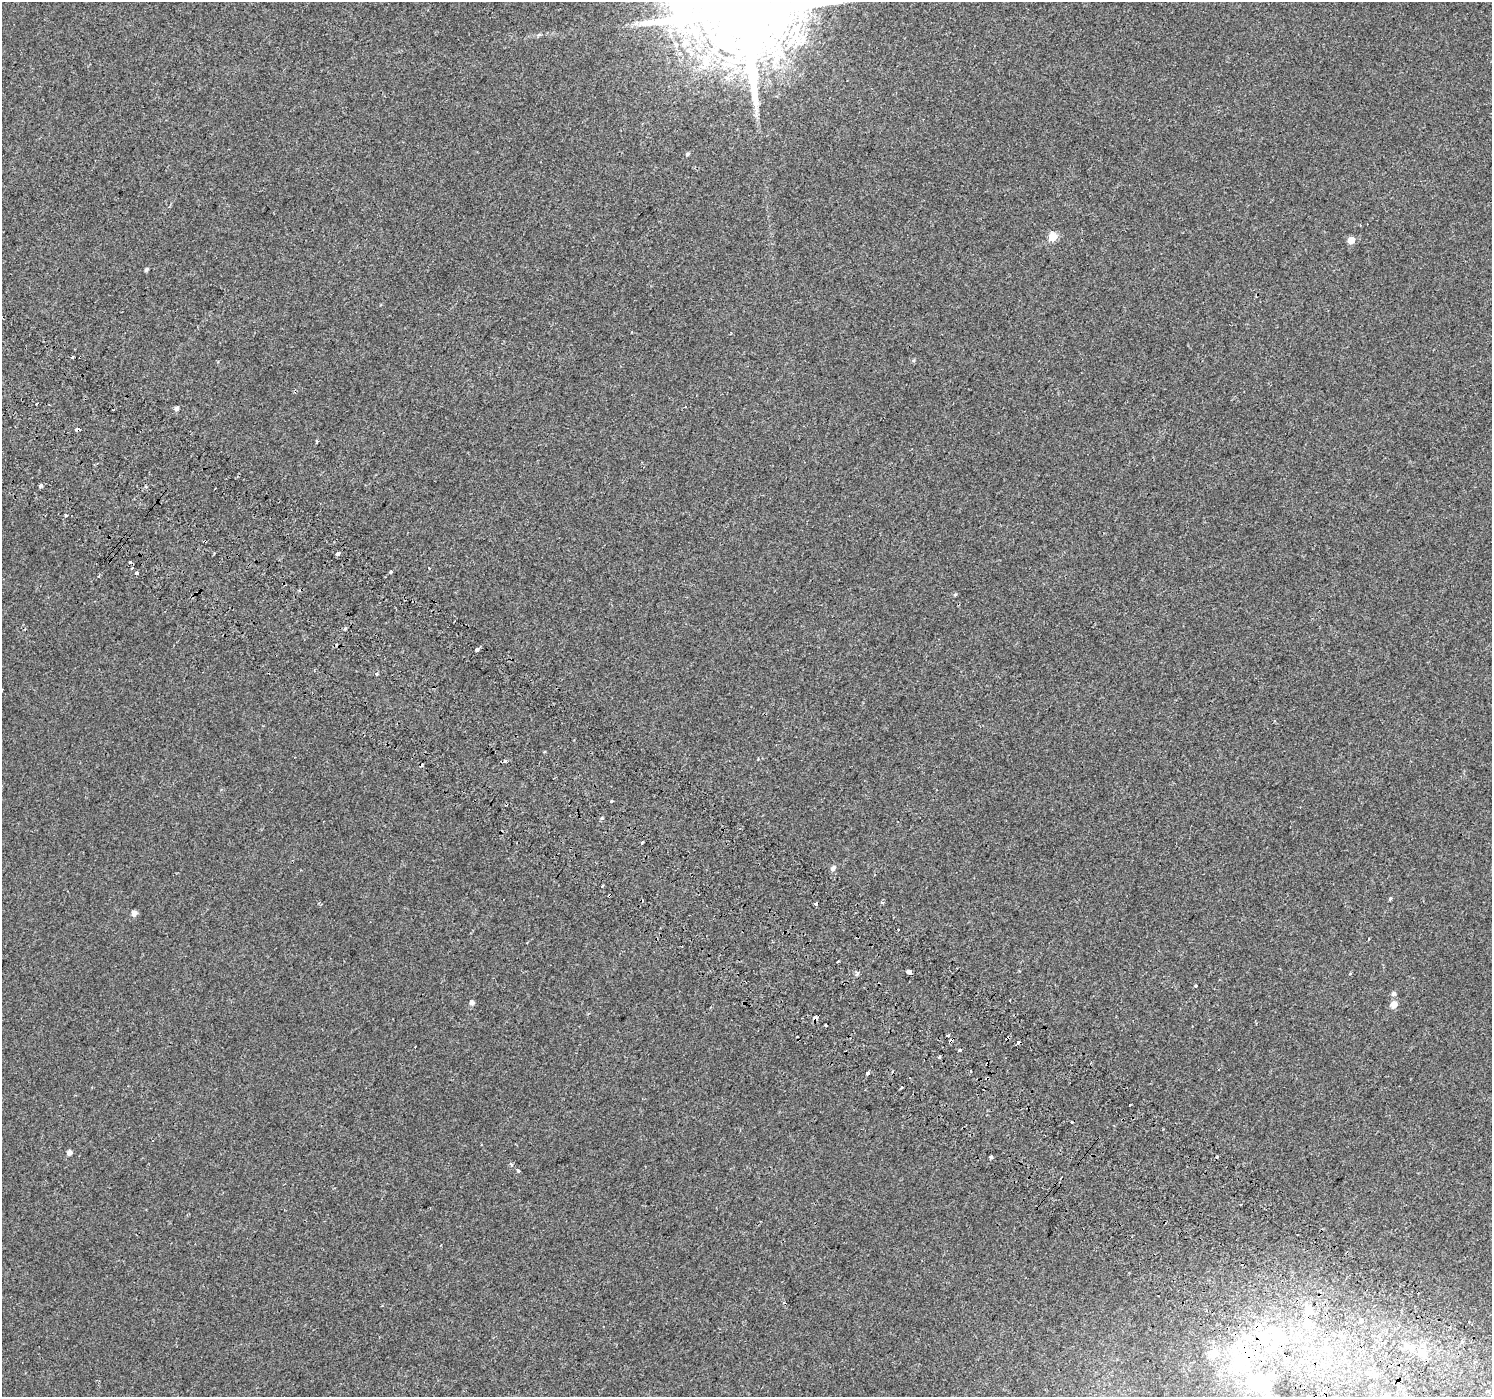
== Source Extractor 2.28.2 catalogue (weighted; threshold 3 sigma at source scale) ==
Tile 6 of 4 x 4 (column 2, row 2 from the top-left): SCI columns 1534-3023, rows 3084-4478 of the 6041 x 6101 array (HDU 1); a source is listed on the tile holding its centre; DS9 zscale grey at full resolution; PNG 1494 x 1399 px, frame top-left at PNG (2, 2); no overlay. Shown black and unused: <1% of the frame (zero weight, under 2 of 3 exposures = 3% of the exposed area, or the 3 px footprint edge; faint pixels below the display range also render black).
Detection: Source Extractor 2.28.2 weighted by HDU 2 'WHT'; one run over the whole footprint, this tile lists its part. Background 0.00314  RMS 0.0036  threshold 0.016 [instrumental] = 3 sigma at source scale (4.5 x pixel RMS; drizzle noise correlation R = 1.50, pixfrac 1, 0.0396/0.0396 arcsec/px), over >= 5 px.
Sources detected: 80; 1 inside a brighter object's white glare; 18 cosmic-ray / hot-pixel residue — not listed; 4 inside a brighter listed object's ellipse — not listed separately; the other 57 listed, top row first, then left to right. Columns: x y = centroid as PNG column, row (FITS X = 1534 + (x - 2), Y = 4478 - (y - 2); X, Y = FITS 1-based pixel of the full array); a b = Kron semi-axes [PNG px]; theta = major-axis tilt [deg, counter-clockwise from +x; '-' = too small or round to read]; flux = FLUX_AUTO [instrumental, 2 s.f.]
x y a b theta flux
745 12 29 24 12 9600
687 154 4 4 - 0.63
1053 237 5 5 - 12
1351 240 5 5 - 4.8
146 269 4 4 - 0.71
73 357 4 2 - 0.39
80 357 3 2 - 0.51
914 360 5 3 - 0.44
36 404 3 2 - 0.54
176 408 5 4 - 1.2
77 430 4 3 - 3.3
317 441 3 3 - 0.4
41 486 3 3 - 1.5
66 515 3 3 - 1.5
338 553 4 3 - 3.6
132 568 3 2 - 0.88
390 571 3 3 - 0.88
137 573 4 3 - 2.6
955 594 5 4 - 0.42
345 629 3 3 - 3
477 649 4 3 - 2.4
314 671 3 3 - 0.61
376 674 3 3 - 2
611 801 3 3 - 1.1
602 818 5 5 - 0.46
833 868 6 5 - 1.3
602 887 3 3 - 3.1
609 896 4 3 - 1.2
1390 898 3 3 - 2.1
883 903 5 3 - 0.45
134 913 5 5 - 2
1368 939 3 2 - 0.28
838 961 3 3 - 1.4
908 972 3 3 - 56
857 974 4 3 - 4.2
1350 974 4 2 - 0.26
1196 986 3 3 - 0.41
1393 994 6 6 - 0.9
471 1003 6 5 - 1.2
1394 1004 5 5 - 4.1
815 1018 4 3 - 6
826 1025 3 3 - 1.1
948 1035 3 3 - 2.6
951 1041 3 3 - 3
960 1050 3 3 - 0.62
939 1057 4 3 - 0.66
867 1073 3 3 - 7
69 1152 5 4 - 1.7
991 1157 3 3 - 1.5
511 1164 5 5 - 0.69
518 1170 3 3 - 1.1
1308 1311 13 11 87 3.6
1361 1320 4 3 - 8.1
1462 1341 6 4 76 0.73
1422 1353 14 10 -6 3
1242 1359 46 32 35 39
1376 1375 6 6 - 0.89
Overlapping masked pixels (flux is a lower limit): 6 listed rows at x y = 80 357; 77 430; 609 896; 815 1018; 951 1041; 1242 1359
Isophote crosses this tile's border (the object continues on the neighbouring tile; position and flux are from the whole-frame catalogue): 1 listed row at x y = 745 12